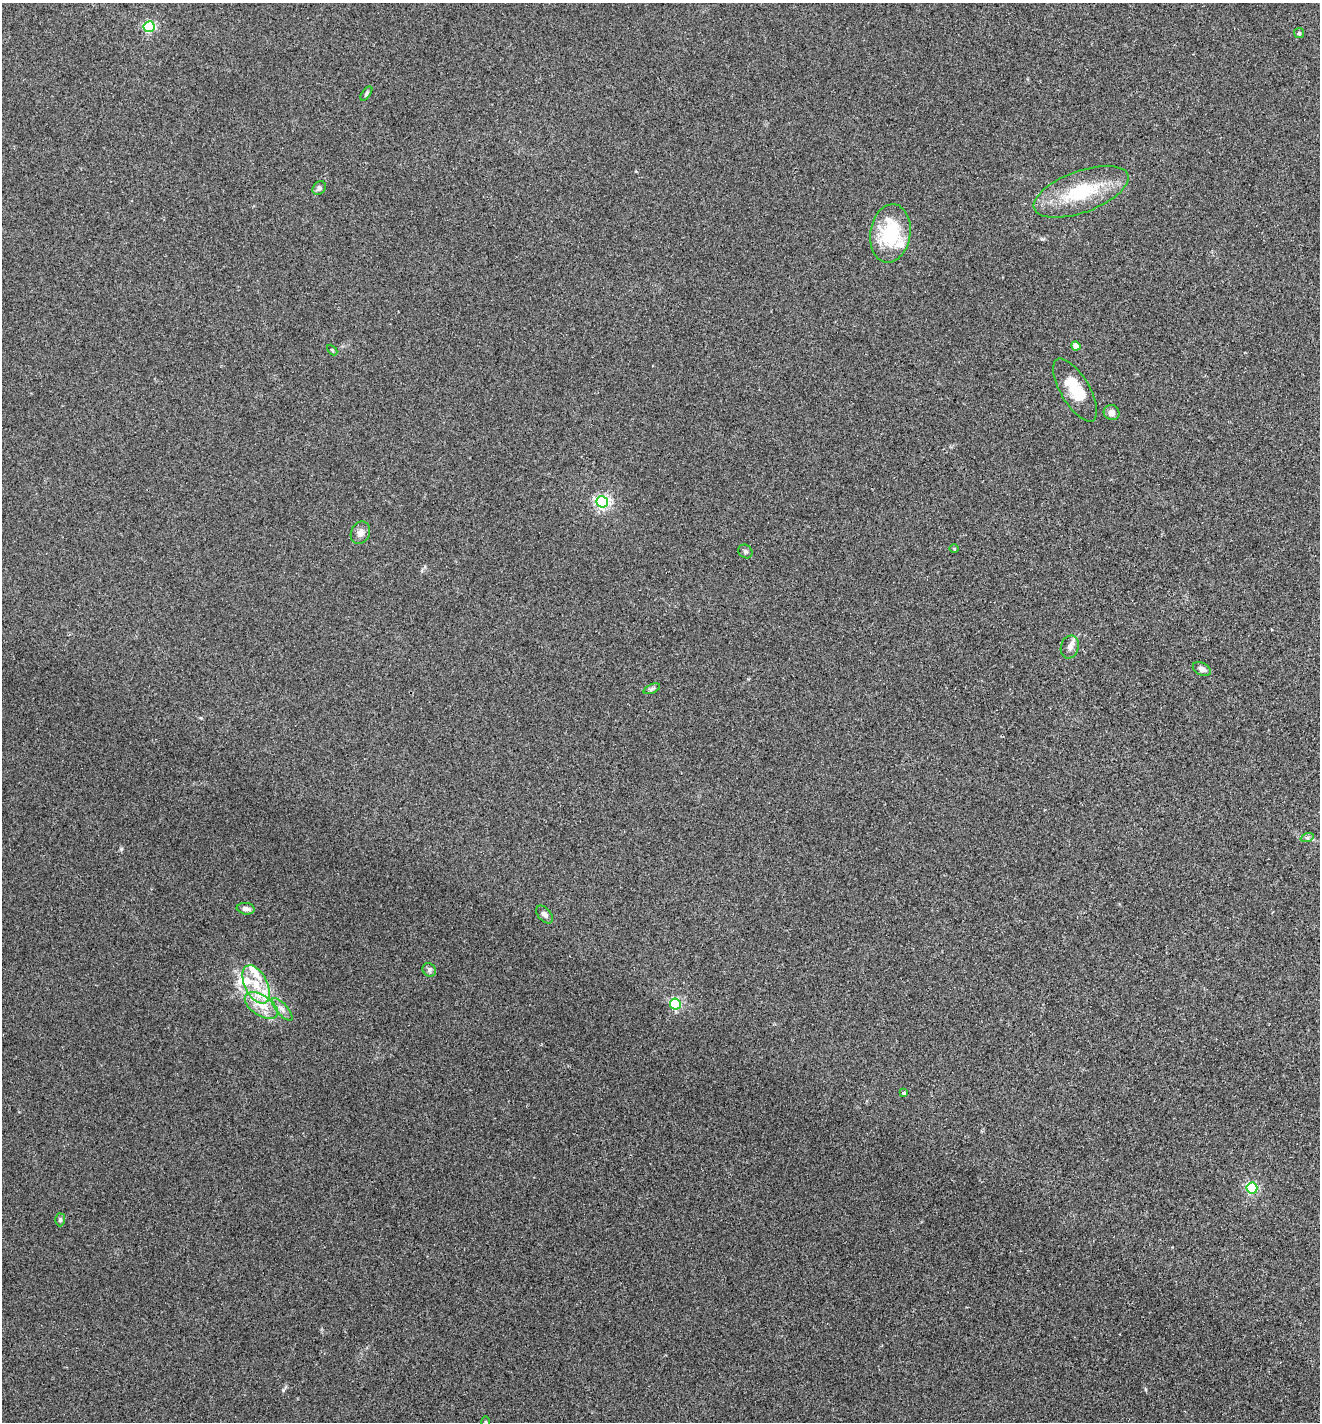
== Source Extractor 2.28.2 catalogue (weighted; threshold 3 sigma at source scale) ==
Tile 6 of 4 x 4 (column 2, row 2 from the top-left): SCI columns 1518-2835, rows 2876-4295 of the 5803 x 5747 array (HDU 1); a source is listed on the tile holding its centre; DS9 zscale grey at full resolution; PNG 1322 x 1424 px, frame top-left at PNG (2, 3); each listed source drawn as its Kron ellipse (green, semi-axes under 4 px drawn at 4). Shown black and unused: <1% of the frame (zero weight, under 2 of 3 exposures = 3% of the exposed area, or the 3 px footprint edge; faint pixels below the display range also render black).
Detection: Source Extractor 2.28.2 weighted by HDU 2 'WHT'; one run over the whole footprint, this tile lists its part. Background 0.0531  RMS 0.0077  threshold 0.0346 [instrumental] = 3 sigma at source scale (4.5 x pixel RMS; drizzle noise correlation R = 1.50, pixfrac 1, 0.05/0.05 arcsec/px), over >= 5 px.
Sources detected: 35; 1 inside a brighter object's white glare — neither listed nor drawn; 5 inside a brighter listed object's ellipse — not listed separately; the other 29 listed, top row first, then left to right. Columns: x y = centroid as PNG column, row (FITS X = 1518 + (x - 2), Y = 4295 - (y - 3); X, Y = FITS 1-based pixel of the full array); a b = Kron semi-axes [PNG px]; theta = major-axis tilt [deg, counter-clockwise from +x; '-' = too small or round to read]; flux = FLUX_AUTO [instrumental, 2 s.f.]
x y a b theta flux
149 27 5 5 - 90
1299 33 5 5 - 1.1
366 94 8 4 54 1.2
319 188 7 6 - 2
1081 192 50 21 20 45
890 233 29 20 81 43
1076 346 4 4 - 8.9
332 350 6 3 -45 0.82
1075 390 35 14 -59 21
1112 412 8 7 - 4.2
602 502 6 5 - 160
360 533 11 9 66 4.4
954 549 5 3 - 0.63
745 551 7 6 - 1.6
1070 647 12 9 74 3.8
1202 669 10 6 -28 3
652 689 9 4 23 1.6
1307 838 7 4 19 1.3
246 909 9 5 -8 2.8
544 914 10 6 -49 2.8
429 970 7 6 - 1.7
256 984 20 11 -63 16
675 1004 5 5 - 95
261 1006 19 10 -34 12
282 1009 14 5 -48 3.6
904 1093 4 3 - 1.4
1252 1188 5 5 - 93
60 1220 6 5 - 1.3
485 1422 5 3 - 0.76
Isophote crosses this tile's border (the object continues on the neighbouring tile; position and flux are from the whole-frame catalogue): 1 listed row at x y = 485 1422
Unlisted compact peaks at least as high as the median listed source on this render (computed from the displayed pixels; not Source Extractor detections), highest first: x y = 283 1390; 121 849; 1042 239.